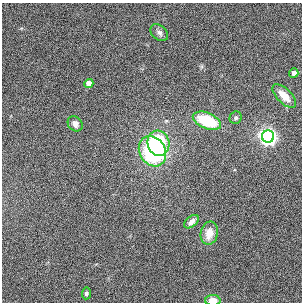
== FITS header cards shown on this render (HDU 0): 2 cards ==
NAXIS1  =                  300
NAXIS2  =                  300

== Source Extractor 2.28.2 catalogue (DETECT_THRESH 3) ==
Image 300 x 300 px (HDU 0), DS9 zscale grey, 1 PNG px = 1 image px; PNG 304 x 304 px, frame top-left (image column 1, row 300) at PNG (2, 3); each listed source drawn as its Kron ellipse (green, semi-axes under 4 px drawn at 4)
Background 0.00311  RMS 0.03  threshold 0.0897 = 3 sigma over >= 5 px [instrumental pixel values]
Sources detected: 14; all 14 listed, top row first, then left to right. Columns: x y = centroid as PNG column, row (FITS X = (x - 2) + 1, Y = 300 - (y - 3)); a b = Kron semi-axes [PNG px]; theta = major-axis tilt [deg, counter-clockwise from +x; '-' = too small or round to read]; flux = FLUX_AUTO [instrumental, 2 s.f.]
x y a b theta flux
159 33 10 7 -40 7.7
294 73 4 4 - 9
89 84 4 4 - 19
284 96 15 7 -45 28
236 118 6 6 - 4.4
207 121 15 8 -22 99
75 124 8 6 -47 11
268 136 6 6 - 1200
158 143 13 11 -75 130
152 151 16 12 -60 240
192 222 8 5 41 10
209 233 12 8 76 24
86 293 6 4 83 5.3
213 300 7 5 0 20
At the frame edge (FLAGS 8, measured only in part): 1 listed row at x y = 213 300